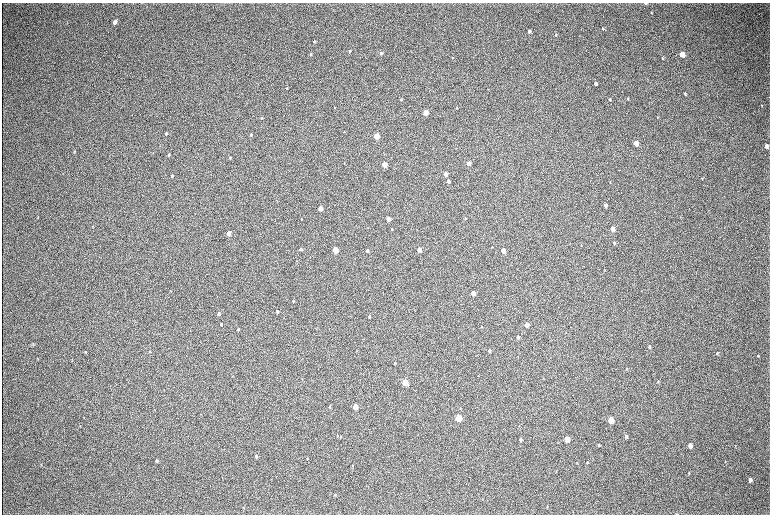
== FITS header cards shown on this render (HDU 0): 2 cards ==
NAXIS1  =                 1536 / length of data axis 1
NAXIS2  =                 1024 / length of data axis 2

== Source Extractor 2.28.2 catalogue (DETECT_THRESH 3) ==
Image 1536 x 1024 px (HDU 0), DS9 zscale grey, zoomed out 1/2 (1 PNG px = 2 x 2 image px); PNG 772 x 516 px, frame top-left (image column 1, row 1023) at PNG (2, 3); no overlay
Background 314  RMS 23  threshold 69.2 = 3 sigma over >= 5 px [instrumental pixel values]
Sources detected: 103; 1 cannot appear on this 1/2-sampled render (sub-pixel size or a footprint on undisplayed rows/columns) and is not listed; the other 102 listed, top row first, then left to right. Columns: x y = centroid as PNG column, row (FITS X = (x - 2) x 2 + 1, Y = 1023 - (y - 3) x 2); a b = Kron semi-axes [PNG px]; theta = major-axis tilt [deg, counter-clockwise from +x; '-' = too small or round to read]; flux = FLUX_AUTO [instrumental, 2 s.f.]
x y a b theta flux
645 3 3 1 - 2900
651 13 3 2 - 3000
115 22 4 3 - 46000
603 28 4 2 - 4100
529 31 3 3 - 17000
555 34 3 3 - 4500
314 42 3 3 - 5600
349 51 3 3 - 4200
381 53 3 3 - 12000
311 54 3 2 - 3300
682 54 4 3 - 74000
662 58 4 3 - 3500
595 83 3 3 - 19000
287 88 3 2 - 2300
685 93 3 2 - 4400
610 99 3 3 - 5900
628 99 3 2 - 3500
401 100 3 3 - 5300
762 105 3 2 - 1900
335 107 2 2 - 5800
457 108 3 2 - 3200
426 112 3 3 - 150000
657 117 3 3 - 2200
261 118 4 3 - 3400
344 132 3 2 - 1800
166 133 4 3 - 8400
251 135 3 3 - 7000
376 136 3 3 - 220000
636 143 4 3 - 91000
766 146 4 3 - 30000
75 151 3 2 - 2500
153 153 3 2 - 1700
169 155 4 3 - 5300
230 158 3 2 - 5100
468 164 3 3 - 39000
384 165 3 3 - 130000
445 174 3 3 - 71000
172 176 3 2 - 7000
448 181 3 3 - 20000
610 182 3 2 - 1900
605 205 3 3 - 24000
320 208 3 3 - 75000
38 216 3 2 - 2300
465 218 4 3 - 5200
301 219 2 2 - 2700
388 219 3 3 - 68000
93 226 3 3 - 2300
392 229 3 2 - 4400
613 229 4 3 - 72000
228 233 3 3 - 63000
614 243 4 3 - 8100
581 245 3 2 - 2700
300 249 3 2 - 14000
335 250 3 3 - 190000
367 250 3 3 - 15000
419 250 3 3 - 76000
503 250 3 3 - 93000
473 293 3 3 - 90000
293 301 3 2 - 4900
277 312 3 3 - 9600
219 314 3 3 - 13000
369 317 3 2 - 9900
221 324 3 3 - 3300
527 325 3 3 - 44000
481 327 3 3 - 2900
238 329 3 2 - 3000
518 337 3 3 - 18000
33 344 5 3 - 3700
649 347 3 3 - 7700
489 350 3 3 - 8000
150 351 3 3 - 3300
85 352 3 2 - 4200
717 353 4 3 - 3700
758 355 3 3 - 3900
37 358 3 3 - 2700
395 363 3 2 - 3800
627 369 4 2 - 3000
658 381 3 2 - 3000
405 382 4 3 - 240000
330 406 3 3 - 5500
355 406 4 3 - 150000
458 418 4 3 - 340000
610 420 4 3 - 230000
80 426 3 2 - 2500
341 436 4 3 - 4400
626 436 4 3 - 8900
520 439 3 3 - 14000
567 439 4 3 - 170000
599 445 3 2 - 6200
690 445 4 3 - 33000
735 446 3 2 - 2100
256 456 3 3 - 11000
307 458 3 2 - 2600
157 461 4 3 - 5600
577 462 3 2 - 2300
587 462 4 3 - 3800
352 465 3 2 - 2400
689 473 3 2 - 2300
750 480 4 3 - 15000
335 495 3 2 - 2600
547 506 4 3 - 2800
677 514 3 1 - 2800
At the frame edge (FLAGS 8, measured only in part): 1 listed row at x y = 677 514
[1 sub-pixel or undisplayed-footprint detection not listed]